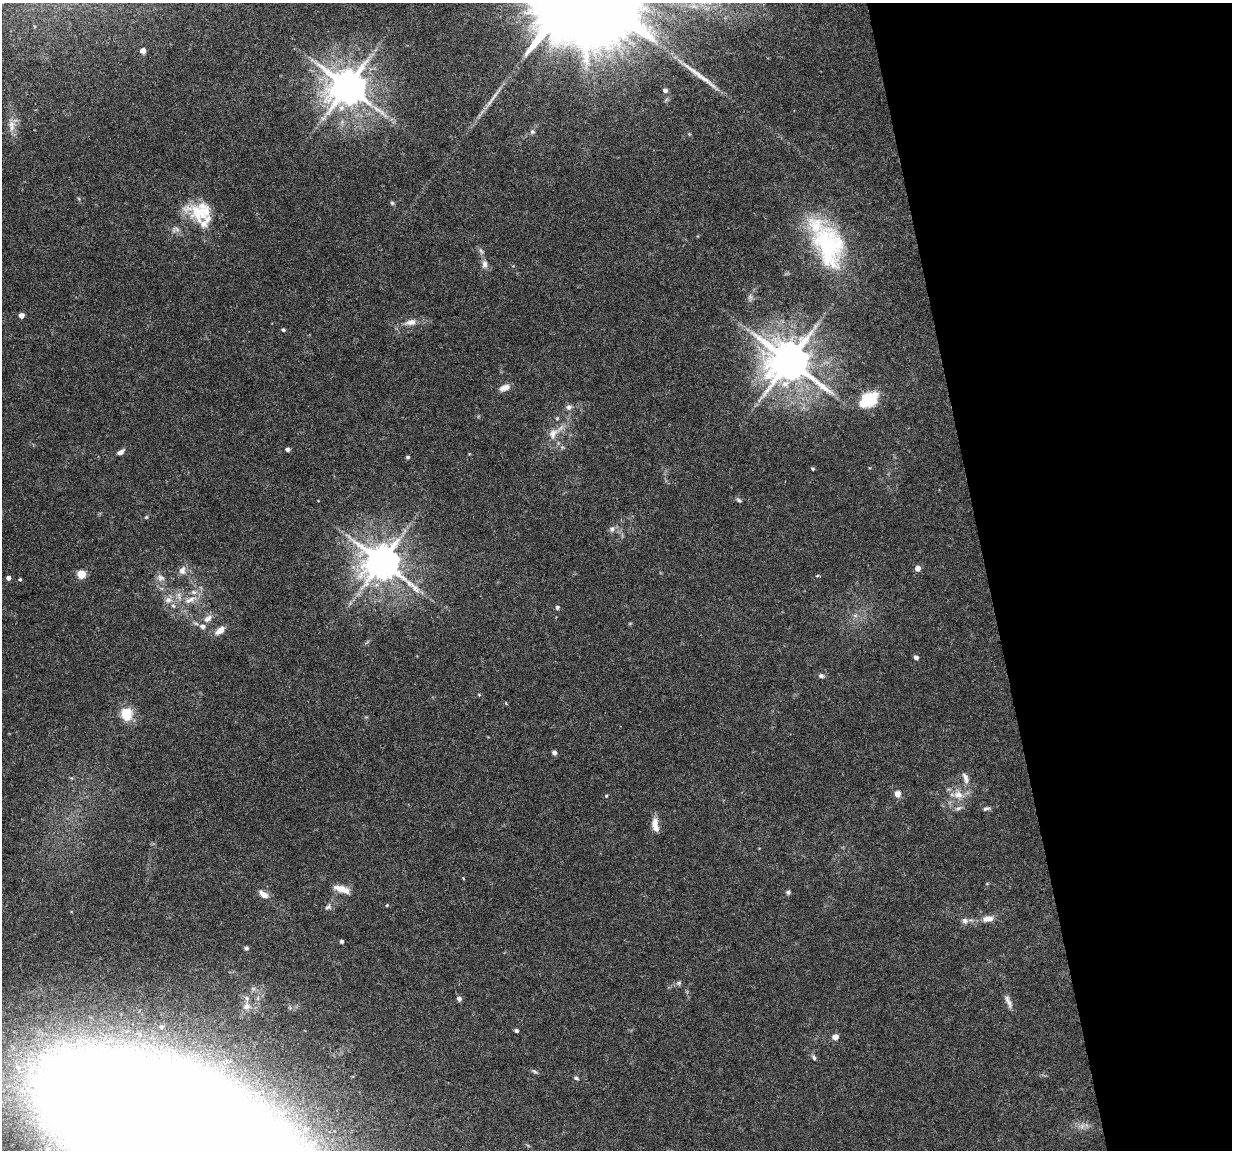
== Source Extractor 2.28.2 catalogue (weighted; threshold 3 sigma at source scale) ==
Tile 12 of 4 x 4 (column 4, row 3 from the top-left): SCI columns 3692-4921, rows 1182-2329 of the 4923 x 4704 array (HDU 1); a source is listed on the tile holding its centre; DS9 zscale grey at full resolution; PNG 1234 x 1152 px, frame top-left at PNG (2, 3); no overlay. Shown black and unused: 20% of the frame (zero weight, under 4 of 8 exposures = <1% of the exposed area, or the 3 px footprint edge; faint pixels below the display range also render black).
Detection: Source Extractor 2.28.2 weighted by HDU 2 'WHT'; one run over the whole footprint, this tile lists its part. Background 0.0186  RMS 0.0013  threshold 0.00538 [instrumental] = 3 sigma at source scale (4.09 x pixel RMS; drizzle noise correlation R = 1.36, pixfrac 0.8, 0.0396/0.0396 arcsec/px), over >= 5 px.
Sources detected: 87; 2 too faint to see at this stretch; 1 inside a brighter object's white glare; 2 long thin detections or spike segments (spike, bleed or trail) — not listed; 6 inside a brighter listed object's ellipse — not listed separately; the other 76 listed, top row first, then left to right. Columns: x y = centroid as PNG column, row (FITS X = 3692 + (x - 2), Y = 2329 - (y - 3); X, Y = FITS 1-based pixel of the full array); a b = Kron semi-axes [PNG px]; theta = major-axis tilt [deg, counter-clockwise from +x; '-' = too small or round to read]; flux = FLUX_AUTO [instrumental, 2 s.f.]
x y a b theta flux
143 51 5 5 - 0.68
347 87 11 10 - 370
665 90 5 4 - 0.43
11 124 11 10 - 0.88
532 132 6 6 - 0.3
392 203 5 5 - 0.2
198 213 39 19 -26 4.7
175 229 13 8 7 0.63
828 245 60 37 -72 16
481 251 9 4 -54 0.31
485 264 12 7 -86 0.65
750 297 8 6 -69 0.36
21 315 4 4 - 0.87
411 322 16 8 13 1
283 330 4 4 - 0.2
789 361 13 12 - 490
504 388 14 7 23 0.82
865 401 26 15 49 3.5
569 407 8 7 - 0.45
553 434 17 12 56 1.5
287 449 4 4 - 0.37
120 452 10 6 34 0.53
408 457 4 4 - 0.2
813 469 4 4 - 0.17
739 500 7 4 -37 0.22
612 529 9 8 - 0.5
382 562 11 10 - 340
918 568 5 5 - 0.77
182 570 12 9 74 0.77
81 574 5 5 - 4.8
817 576 6 3 19 0.15
8 578 4 4 - 0.43
161 578 12 8 -12 0.68
20 579 4 4 - 0.16
179 596 12 7 -73 0.82
190 599 22 8 24 1.6
168 600 11 9 41 0.88
557 607 5 5 - 0.28
855 615 7 4 0 0.28
208 619 13 7 40 0.78
220 630 12 7 36 1.1
916 657 5 4 - 0.46
821 676 8 6 -13 0.33
479 695 5 3 - 0.12
506 703 5 3 - 0.11
126 714 7 7 - 6.4
554 752 5 5 - 0.4
965 778 17 8 -70 0.83
897 794 7 6 - 0.87
958 795 17 11 -5 1.7
606 796 4 4 - 0.14
958 808 10 5 18 0.4
986 809 9 4 16 0.28
655 825 18 7 -81 1.2
463 878 5 3 - 0.097
342 889 20 8 -17 1.4
788 892 6 5 - 0.25
263 894 14 7 -40 0.97
387 905 4 3 - 0.11
328 907 11 7 44 0.47
988 919 15 8 7 1.1
965 921 9 8 - 0.51
342 941 4 4 - 0.27
246 948 4 4 - 0.29
679 983 7 5 21 0.29
1007 998 21 7 -74 0.71
459 999 6 5 - 0.4
246 1006 13 11 69 1.1
161 1027 5 4 - 0.24
516 1031 4 3 - 0.28
835 1037 7 6 - 0.75
814 1057 8 5 -54 0.26
18 1068 13 10 -69 1.7
534 1071 8 4 -35 0.23
576 1078 6 4 -20 0.24
176 1135 137 69 -25 2100
Isophote crosses this tile's border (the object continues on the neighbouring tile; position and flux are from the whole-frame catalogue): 1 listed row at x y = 176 1135